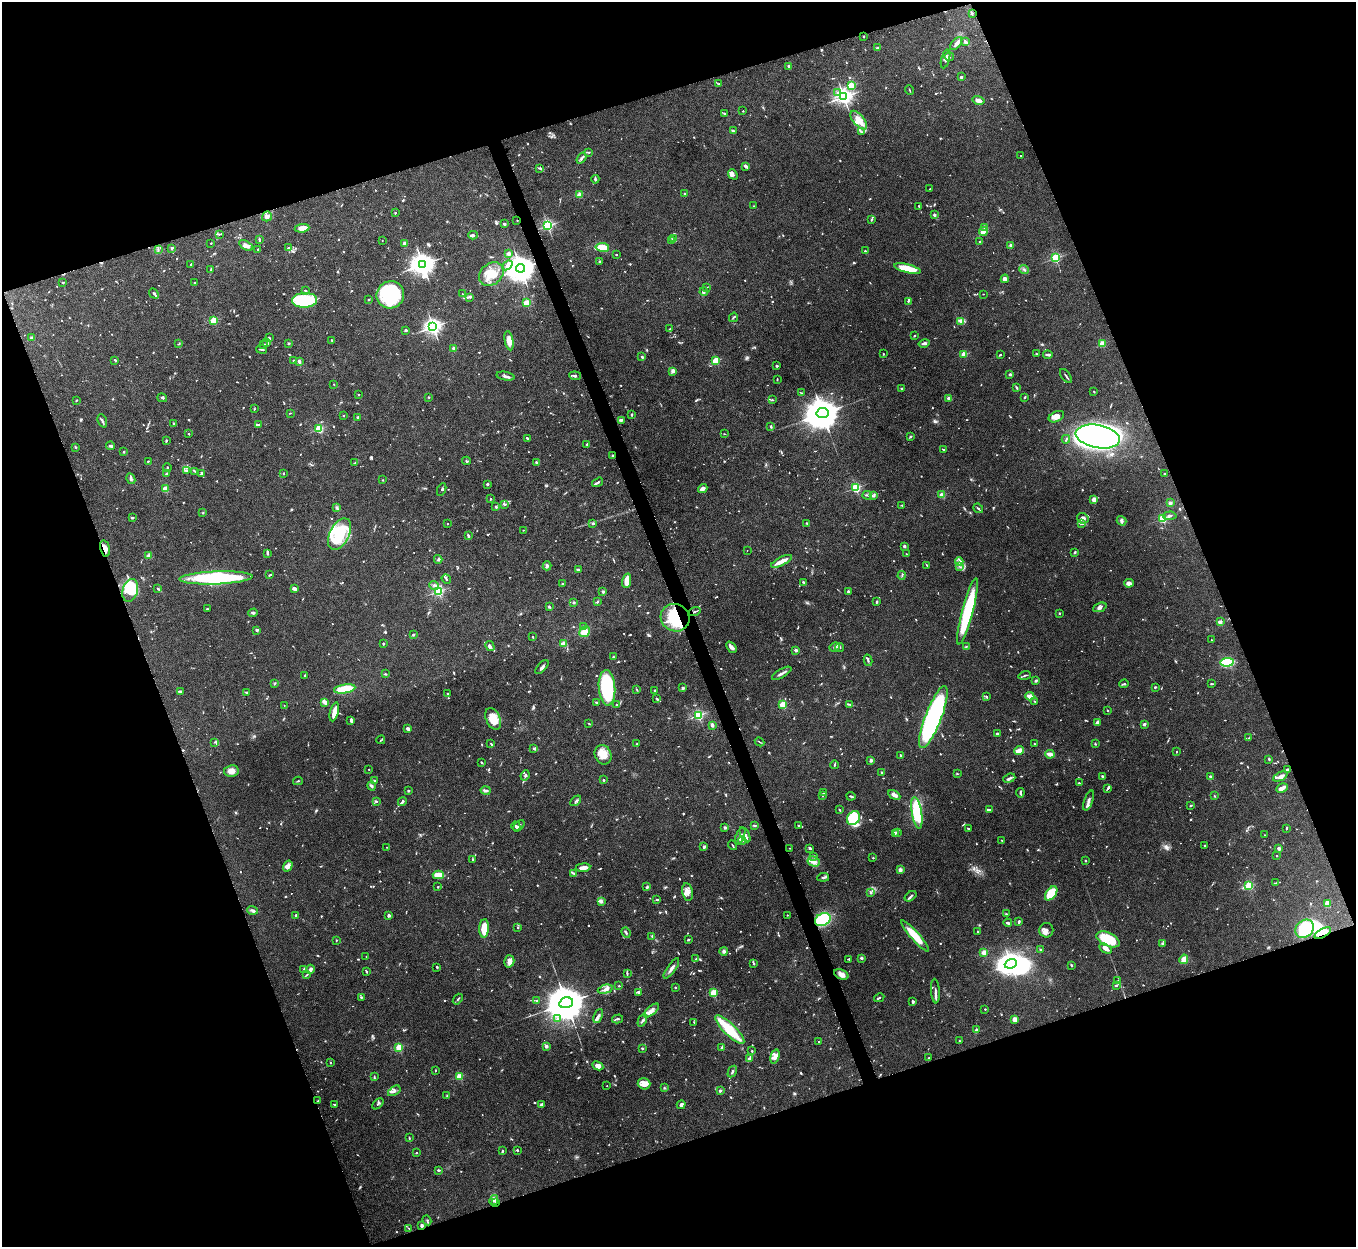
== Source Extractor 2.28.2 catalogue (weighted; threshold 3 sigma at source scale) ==
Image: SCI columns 2-5415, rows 151-5128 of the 5422 x 5403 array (HDU 1 of 3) = the unmasked area's bounding box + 8 px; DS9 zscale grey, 4 x 4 block average (1 PNG px = mean of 4 x 4 image px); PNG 1358 x 1249 px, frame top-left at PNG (2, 2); each listed source drawn as its Kron ellipse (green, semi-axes under 4 px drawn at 4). Shown black and unused: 40% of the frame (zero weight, under 8 of 15 exposures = <1% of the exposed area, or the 3 px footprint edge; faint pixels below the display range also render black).
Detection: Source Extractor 2.28.2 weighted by HDU 2 'WHT'. Background 0.161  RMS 0.0048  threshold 0.0196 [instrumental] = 3 sigma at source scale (4.09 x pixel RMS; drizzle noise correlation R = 1.36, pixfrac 0.8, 0.05/0.05 arcsec/px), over >= 5 px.
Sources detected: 1308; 31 too faint to see at this stretch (4 x 4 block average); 9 inside a brighter object's white glare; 4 cosmic-ray / hot-pixel residue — neither listed nor drawn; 45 coinciding with a brighter row at this scale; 69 inside a brighter listed object's ellipse — not listed separately; of the other 1150, all 500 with FLUX_AUTO >= 1.98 (the completeness limit of this list) listed and drawn (650 fainter detections not listed), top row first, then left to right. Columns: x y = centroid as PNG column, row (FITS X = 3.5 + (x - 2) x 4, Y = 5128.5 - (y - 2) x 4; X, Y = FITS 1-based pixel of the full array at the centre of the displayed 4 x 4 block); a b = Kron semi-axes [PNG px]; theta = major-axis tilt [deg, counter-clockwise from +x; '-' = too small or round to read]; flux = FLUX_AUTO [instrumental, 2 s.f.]
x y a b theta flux
972 13 3 2 - 2.6
864 36 2 2 - 7.2
965 42 4 2 - 12
956 44 7 3 50 15
877 48 2 2 - 13
949 56 5 4 - 6.5
946 59 9 3 75 7.7
789 66 2 2 - 20
961 77 2 2 - 5.4
718 84 3 3 - 3.5
851 85 2 2 - 210
909 90 5 2 - 2.6
838 93 2 2 - 6.9
844 97 3 3 - 1300
978 100 6 3 -14 15
743 111 2 2 - 3.8
725 113 3 2 - 2.7
859 120 11 5 -51 32
733 131 3 3 - 3.6
862 132 3 2 - 2.3
589 152 2 2 - 2.4
1021 155 4 2 - 2.1
581 158 6 3 54 5.8
745 166 3 2 - 9.2
540 168 3 2 - 2.9
733 174 5 4 - 6.8
595 179 4 2 - 6.3
930 189 2 2 - 5
685 194 2 2 - 20
579 195 2 2 - 100
754 206 2 2 - 4.5
919 206 2 2 - 2.9
395 213 2 2 - 8.4
934 215 2 2 - 23
267 216 5 4 - 11
872 219 3 2 - 2.4
517 221 2 2 - 2.8
504 224 2 2 - 25
548 226 2 2 - 540
302 228 7 4 7 31
984 228 3 2 - 2.8
983 231 4 3 - 36
219 234 3 2 - 2.3
473 235 5 3 - 6.1
259 239 3 2 - 5.5
674 239 4 2 - 2.8
382 240 2 2 - 2.8
672 241 3 2 - 2.6
980 242 3 2 - 2.2
211 243 2 2 - 2.2
405 243 2 2 - 12
246 245 8 3 -30 15
1011 245 2 2 - 42
289 247 3 2 - 3.7
602 247 7 3 -9 65
172 248 2 2 - 22
158 249 2 2 - 2.6
258 249 2 2 - 3.3
865 251 2 2 - 11
509 254 2 2 - 41
616 254 2 2 - 3.3
1055 258 2 2 - 330
600 261 3 2 - 2
191 264 4 2 - 3.1
423 264 4 3 - 2800
507 265 5 3 - 7.8
521 268 4 4 - 4800
211 269 3 2 - 2.5
907 269 14 4 -14 68
1024 269 5 2 - 3.7
491 274 13 10 41 46
1005 279 4 4 - 11
194 282 2 2 - 2
63 283 3 2 - 2.6
707 288 2 2 - 2.3
306 291 4 2 - 5.1
704 291 4 3 - 6.7
154 293 6 2 -47 5.6
462 294 2 2 - 2
983 294 2 2 - 2.3
390 295 14 13 - 230
470 297 3 2 - 2.5
305 300 12 7 2 280
369 300 2 2 - 2.3
908 301 2 2 - 4
526 303 2 2 - 160
733 317 5 2 - 3.4
214 321 2 2 - 190
961 321 4 2 - 3.8
433 327 3 2 - 1200
670 329 3 2 - 4.7
406 330 3 2 - 3
914 336 3 2 - 2.5
32 338 2 2 - 28
269 338 3 2 - 5
332 340 3 2 - 2.3
509 341 10 4 -79 27
267 343 2 2 - 4.5
924 343 5 2 - 6.6
179 344 4 2 - 2.2
288 344 3 2 - 3
1102 344 2 2 - 110
263 345 2 2 - 2.4
261 349 5 2 - 4
454 349 2 2 - 48
883 354 2 2 - 2.3
964 354 2 2 - 110
1036 354 2 2 - 2
1000 355 2 2 - 2.3
1048 355 4 2 - 7
642 357 3 2 - 4.9
115 360 3 2 - 3
294 361 4 2 - 5.4
299 361 4 2 - 6.3
716 361 2 2 - 190
777 366 2 2 - 18
673 371 4 2 - 9.2
1010 374 2 2 - 20
505 376 9 2 -9 9.1
575 376 6 2 -6 5.6
1066 376 8 2 -55 4.2
777 379 2 2 - 3.3
334 384 2 2 - 4.2
902 388 3 2 - 2.6
1017 388 3 2 - 3.6
1094 391 2 2 - 2.4
802 393 2 2 - 2.2
359 395 2 2 - 2.3
429 397 2 2 - 2.6
1025 397 3 2 - 2.4
162 398 5 2 - 3.1
948 398 4 3 - 5.6
77 400 3 2 - 2.5
772 400 3 2 - 2.9
254 409 2 2 - 2.4
290 413 3 2 - 2.3
822 413 6 5 - 8500
343 415 2 2 - 5
632 415 2 2 - 3.7
358 417 2 2 - 18
1056 417 8 5 25 16
622 420 4 2 - 5.9
102 421 7 2 -69 6.1
174 424 2 2 - 4.3
259 424 2 2 - 2.7
770 427 3 2 - 3
319 429 2 2 - 250
188 434 2 2 - 3.2
724 434 2 2 - 2.1
911 436 3 2 - 2.9
1098 436 22 11 -11 1600
527 438 3 2 - 3.2
1066 439 4 2 - 3.5
166 441 3 2 - 3.7
587 444 2 2 - 10
110 446 4 2 - 5
76 447 3 2 - 2.2
943 449 3 2 - 2.9
124 452 2 2 - 8.7
612 455 2 2 - 2.8
148 461 2 2 - 2.4
466 461 4 2 - 3.5
536 462 2 2 - 3.5
354 463 3 2 - 2
167 467 4 2 - 2.8
187 470 3 3 - 3.7
195 471 2 2 - 2.9
202 473 4 2 - 5.2
166 474 4 2 - 3.7
284 474 2 2 - 3.8
1164 474 2 2 - 2.3
131 479 5 3 - 7.2
383 480 2 2 - 2
598 482 6 2 32 5.2
487 484 2 2 - 3.7
856 488 2 2 - 330
165 489 2 2 - 110
442 489 6 2 66 2.8
703 489 5 4 - 11
867 495 4 2 - 3.2
942 495 2 2 - 90
874 496 3 3 - 3.9
491 499 3 2 - 2.6
1094 500 3 3 - 19
1170 503 2 2 - 52
504 504 3 2 - 4.2
902 505 3 2 - 2
495 507 3 2 - 2.2
337 508 3 3 - 3.8
978 508 5 2 - 3
203 512 2 2 - 2.3
1170 516 7 3 5 6.3
132 518 4 2 - 3.9
1083 518 6 5 - 12
1162 519 2 2 - 240
1121 521 5 2 - 4.7
807 523 2 2 - 2
447 524 2 2 - 3.3
593 524 2 2 - 5.5
1082 524 3 2 - 5.5
523 530 2 2 - 2.9
340 534 17 9 63 180
468 536 3 2 - 5.8
904 546 2 2 - 23
105 548 8 4 -77 17
747 550 2 2 - 2
1075 552 3 2 - 2.9
268 554 3 2 - 2.4
906 554 2 2 - 2.4
148 555 4 3 - 5.2
438 559 4 2 - 3.7
782 561 11 2 26 44
959 561 4 2 - 5
927 565 3 2 - 2.4
547 566 4 2 - 5.6
959 566 3 2 - 3
578 570 3 2 - 7
270 575 3 2 - 3.6
902 575 4 2 - 2.6
216 578 36 6 2 290
446 579 5 2 - 3.4
627 581 7 4 78 32
804 582 4 2 - 2.9
1129 583 5 4 - 9.9
562 584 2 2 - 3.5
434 585 5 2 - 5.7
158 589 3 2 - 4.4
294 589 4 3 - 11
130 590 11 7 73 120
438 591 2 2 - 460
603 592 2 2 - 22
848 592 2 2 - 15
597 602 3 2 - 2.8
877 602 3 2 - 3.4
574 603 2 2 - 3.8
549 607 3 2 - 4.3
1100 607 7 4 21 9.6
207 609 2 2 - 9.7
968 611 34 5 75 190
694 612 6 2 20 4.1
253 613 5 3 - 4.1
1059 613 2 2 - 6.5
675 618 15 13 -26 140
1220 622 2 2 - 59
583 627 2 2 - 12
257 630 3 3 - 4.7
584 632 6 5 - 24
413 634 3 2 - 2.6
532 637 2 2 - 3.3
1211 640 2 2 - 2.4
383 643 3 2 - 2.2
563 644 2 2 - 99
490 646 5 2 - 4.4
966 646 3 2 - 2
731 647 6 3 -49 9.6
835 647 5 3 - 7.3
839 648 4 2 - 2.9
796 650 2 2 - 32
613 657 2 2 - 2.6
868 660 6 2 -77 3.9
1227 662 6 4 7 150
542 667 9 2 49 7.6
782 673 11 2 31 11
385 674 2 2 - 3.4
305 675 2 2 - 2.3
1025 675 6 2 16 3.4
1036 681 4 3 - 3.5
274 684 4 2 - 2.1
1124 684 5 2 - 3.1
1211 684 3 2 - 2.7
1155 687 2 2 - 3.5
607 688 18 8 -85 280
683 688 2 2 - 20
345 689 11 4 9 100
637 689 3 2 - 2.4
655 690 2 2 - 9.5
180 691 3 2 - 5.8
246 692 3 2 - 4.4
447 693 2 2 - 2.5
986 696 4 2 - 2.3
1030 696 4 2 - 18
657 699 4 2 - 2.5
1035 701 3 2 - 2.1
324 702 4 3 - 11
596 702 3 2 - 3.1
850 704 3 2 - 2.2
284 705 2 2 - 2.9
616 705 2 2 - 2
783 705 2 2 - 180
1108 710 2 2 - 3.3
334 712 10 3 75 29
698 715 2 2 - 400
933 717 33 8 69 570
493 719 11 7 -66 52
351 720 4 2 - 9.8
1098 723 3 3 - 14
589 724 3 2 - 2.2
1144 724 2 2 - 31
712 725 3 2 - 7.6
408 729 2 2 - 12
997 734 2 2 - 21
1249 738 3 2 - 2.2
381 740 4 2 - 2.7
215 742 4 2 - 2.2
760 742 5 2 - 2.3
491 743 2 2 - 2.3
636 744 2 2 - 3.8
1035 744 2 2 - 2.4
1095 744 3 2 - 2.7
534 749 3 2 - 4.3
1019 751 5 2 - 31
1177 752 2 2 - 2
1050 754 5 3 - 18
603 755 10 8 -69 37
901 755 2 2 - 7.5
1269 759 2 2 - 3.1
871 760 3 2 - 9.3
481 762 2 2 - 2.2
834 765 4 2 - 3.1
369 769 2 2 - 2.1
1287 769 4 2 - 5.5
231 771 7 5 8 20
881 772 2 2 - 9.5
957 774 2 2 - 2.9
525 775 5 2 - 4.3
1210 776 2 2 - 11
1280 776 8 3 27 11
1103 777 4 2 - 5.4
1009 778 6 2 21 6.9
374 780 2 2 - 2.3
603 780 2 2 - 12
298 781 5 2 - 2.6
1079 783 2 2 - 3.6
372 786 5 3 - 5.6
1108 788 4 2 - 3.7
1282 788 6 3 27 15
408 791 2 2 - 15
486 791 5 2 - 7
824 792 3 2 - 2.7
1020 793 5 2 - 5.5
894 795 6 3 -30 12
822 796 3 2 - 3.3
851 796 4 2 - 4.5
1214 796 2 2 - 2.1
576 801 6 2 45 4.4
1089 801 10 3 70 8.9
376 802 2 2 - 3.4
402 802 5 2 - 7.2
1191 805 2 2 - 2.4
990 809 3 2 - 3.5
839 810 3 2 - 3.1
917 813 16 5 -81 150
853 818 7 6 - 46
798 825 3 2 - 2.4
516 826 5 2 - 5.1
519 826 7 2 44 4.2
755 826 3 2 - 2.5
725 827 2 2 - 25
1286 828 3 2 - 2.5
968 829 3 2 - 3.6
897 832 3 2 - 3.6
895 833 3 2 - 2.7
745 835 8 4 -62 14
1265 835 2 2 - 4.3
740 836 9 3 68 11
1001 840 3 2 - 2.5
742 841 4 2 - 3.4
732 845 5 2 - 2.4
1205 846 2 2 - 2.1
386 847 2 2 - 2.3
704 847 4 3 - 3.8
790 848 2 2 - 2.2
810 848 3 2 - 5.1
1279 848 2 2 - 10
1277 856 2 2 - 2
813 857 3 2 - 2.7
873 858 2 2 - 2.8
473 859 2 2 - 2.3
1086 861 3 2 - 2.2
814 862 6 4 -26 14
288 866 6 4 57 16
583 868 7 3 6 16
900 870 3 2 - 9.6
574 873 4 2 - 3.5
438 875 6 3 -2 38
823 877 6 2 7 4.1
1276 883 4 2 - 3.3
1249 886 2 2 - 210
438 887 2 2 - 3.5
647 887 4 2 - 3.7
687 892 8 5 -79 16
871 893 3 2 - 4.3
1051 893 8 5 53 91
911 896 6 2 37 4.5
657 899 3 2 - 2.3
601 901 4 3 - 7.6
1327 903 4 2 - 24
252 910 5 3 - 6.3
1006 914 3 2 - 2.3
296 915 2 2 - 16
787 915 2 2 - 3.1
388 916 4 3 - 4.2
823 920 8 6 28 140
1019 922 3 2 - 6.1
1008 923 4 2 - 5.3
518 927 2 2 - 4.7
484 928 9 5 86 50
1304 929 10 8 45 200
1046 930 7 7 - 13
978 932 3 2 - 3.1
626 933 5 2 - 4.2
1323 933 9 3 29 31
652 936 4 2 - 2.1
915 936 20 4 -49 67
689 939 3 2 - 2.1
1108 939 12 6 -25 110
336 940 2 2 - 6.4
1163 944 4 2 - 4
1040 949 3 2 - 2.2
1106 949 7 3 -29 16
724 951 4 3 - 5.8
984 952 2 2 - 90
366 956 2 2 - 2.5
861 958 3 3 - 4
696 959 3 2 - 2.6
849 959 4 2 - 2.3
1184 959 5 4 - 20
509 961 6 5 - 13
754 963 2 2 - 3.2
1011 964 6 4 20 1700
1071 965 3 2 - 3.3
437 967 2 2 - 4.2
671 968 12 2 55 11
304 969 3 3 - 2.8
311 969 4 2 - 15
367 972 3 2 - 2.6
627 974 3 2 - 4
841 974 7 4 -24 15
307 975 2 2 - 2.2
1118 981 3 2 - 2.7
1116 985 3 2 - 4
619 986 2 2 - 2.5
675 987 2 2 - 2.6
605 989 8 3 14 8.4
935 991 12 2 -86 6.5
639 992 2 2 - 5.4
713 993 2 2 - 180
361 997 4 2 - 2.5
879 998 5 2 - 3.7
458 999 6 2 51 3.6
537 1001 2 2 - 6.9
913 1002 4 2 - 4.5
566 1003 7 5 15 14000
985 1009 2 2 - 2.4
651 1010 9 4 41 15
598 1016 7 2 66 6.5
557 1019 2 2 - 2.8
617 1019 5 2 - 4.5
1015 1019 4 3 - 16
642 1020 6 2 64 5.5
694 1022 3 2 - 2
730 1029 19 6 -45 100
976 1030 2 2 - 4.8
819 1041 2 2 - 2.2
959 1041 2 2 - 3
546 1046 2 2 - 35
722 1047 2 2 - 3.5
399 1048 2 2 - 190
642 1048 3 2 - 3.1
752 1051 3 2 - 2.3
775 1057 7 3 75 18
929 1058 3 2 - 2.5
749 1059 3 2 - 15
330 1063 2 2 - 2.2
598 1066 6 4 -28 15
435 1070 3 2 - 2.1
732 1072 6 2 61 4.8
459 1076 2 2 - 140
374 1077 3 2 - 3
644 1084 6 5 - 24
607 1086 2 2 - 2.4
664 1088 2 2 - 2.7
394 1091 7 3 34 8.2
720 1091 3 2 - 5
447 1096 3 2 - 2.3
318 1101 2 2 - 2.2
334 1104 2 2 - 2.6
378 1104 6 2 42 4
541 1104 4 2 - 5.2
681 1105 4 3 - 7.5
409 1138 4 2 - 2.8
502 1150 3 2 - 2.1
517 1150 2 2 - 2.9
416 1153 2 2 - 4.2
438 1170 3 2 - 4
494 1200 5 3 - 5.7
495 1203 3 2 - 3.6
427 1220 5 2 - 2.4
422 1225 2 2 - 8
408 1228 3 2 - 2
Overlapping masked pixels (flux is a lower limit): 9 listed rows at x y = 517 221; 521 268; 612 455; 105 548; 675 618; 823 920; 1323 933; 495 1203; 422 1225
Diffuse or blended objects may show on this block-average render without a row.